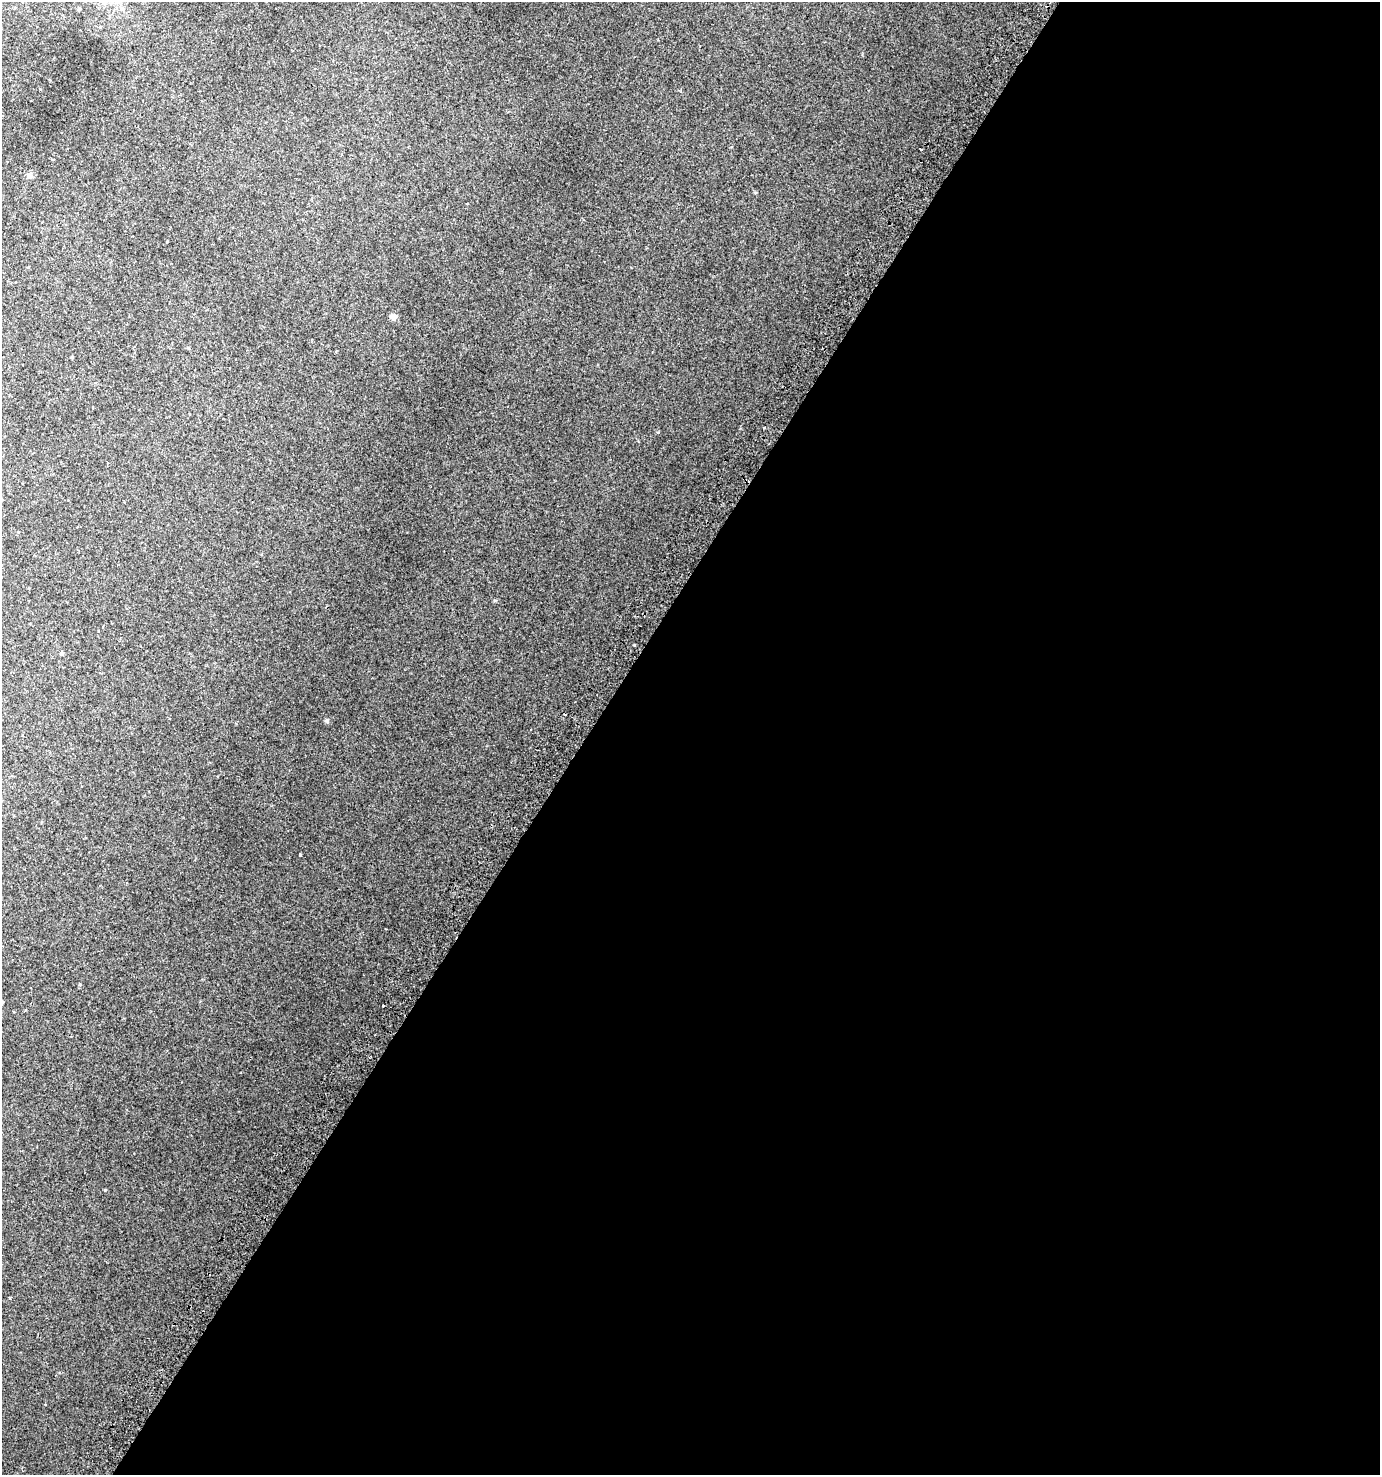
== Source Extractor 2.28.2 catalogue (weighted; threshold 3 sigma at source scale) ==
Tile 12 of 4 x 4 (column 4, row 3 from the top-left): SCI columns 4447-5824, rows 1537-3009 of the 6070 x 6007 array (HDU 1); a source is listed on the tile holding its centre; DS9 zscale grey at full resolution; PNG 1382 x 1477 px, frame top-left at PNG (2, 2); no overlay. Shown black and unused: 58% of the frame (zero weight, under 2 of 3 exposures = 3% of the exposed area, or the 3 px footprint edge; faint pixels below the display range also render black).
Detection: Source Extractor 2.28.2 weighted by HDU 2 'WHT'; one run over the whole footprint, this tile lists its part. Background 0.0145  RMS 0.0048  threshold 0.0217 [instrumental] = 3 sigma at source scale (4.5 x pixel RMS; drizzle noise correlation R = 1.50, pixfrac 1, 0.0396/0.0396 arcsec/px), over >= 5 px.
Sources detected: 10; all 10 listed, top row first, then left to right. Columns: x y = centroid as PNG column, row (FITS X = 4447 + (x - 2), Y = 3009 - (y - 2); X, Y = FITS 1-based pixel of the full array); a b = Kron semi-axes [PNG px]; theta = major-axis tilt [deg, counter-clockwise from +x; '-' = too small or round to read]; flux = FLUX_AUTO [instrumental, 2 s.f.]
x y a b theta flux
122 9 6 4 -19 0.79
29 175 7 6 - 1.1
393 317 7 7 - 2
72 357 4 3 - 0.34
61 653 5 4 - 0.58
565 715 3 2 - 0.46
300 855 3 3 - 3.6
383 1005 3 3 - 2.4
105 1190 5 3 - 0.32
10 1298 3 3 - 0.93
Unlisted compact peaks at least as high as the median listed source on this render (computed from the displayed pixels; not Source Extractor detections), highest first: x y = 327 720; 764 428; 495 600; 658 432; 755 192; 80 984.